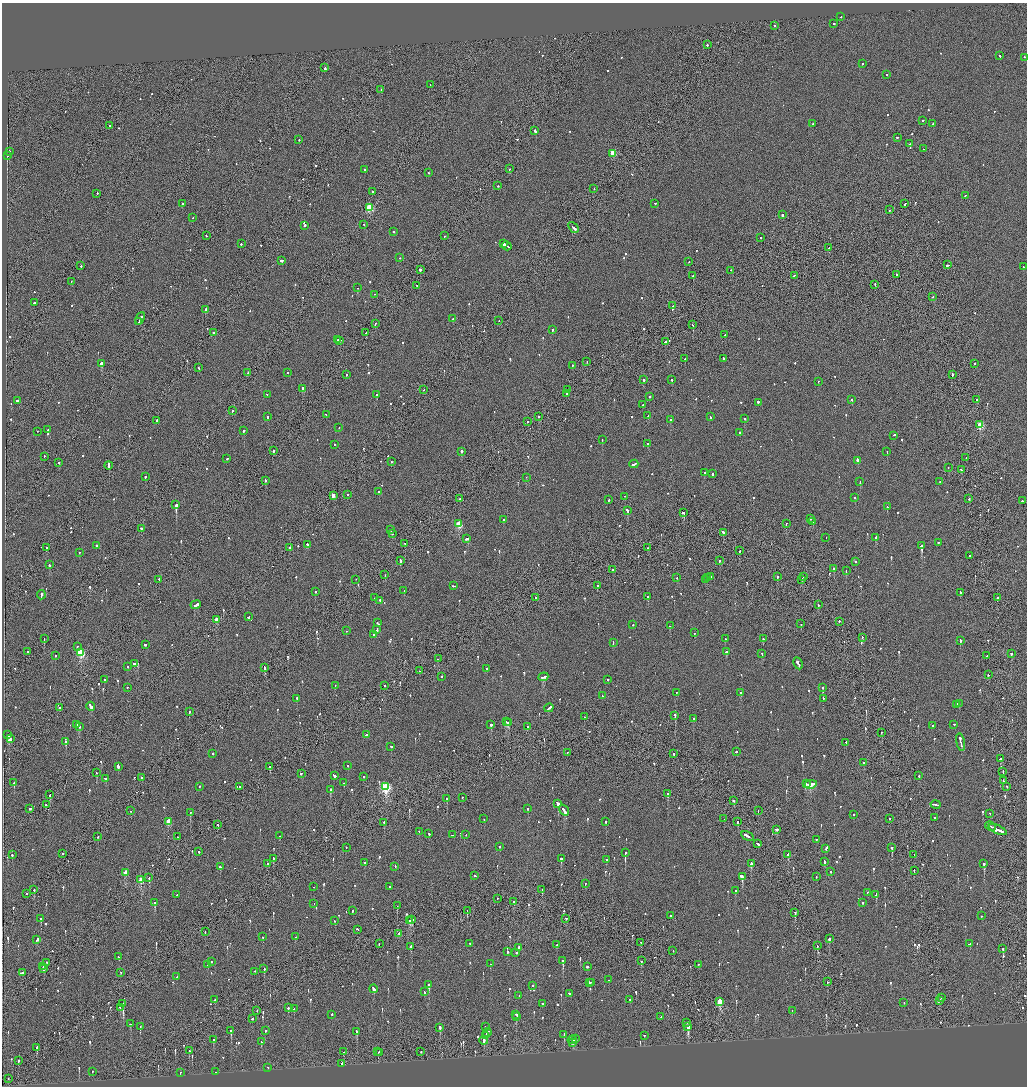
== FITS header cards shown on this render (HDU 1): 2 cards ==
NAXIS1  =                 2050
NAXIS2  =                 2168

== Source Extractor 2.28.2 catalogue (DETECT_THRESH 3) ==
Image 2050 x 2168 px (HDU 1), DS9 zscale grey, zoomed out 1/2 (1 PNG px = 2 x 2 image px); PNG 1029 x 1088 px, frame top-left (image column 2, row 2168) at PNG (2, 3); each listed source drawn as its Kron ellipse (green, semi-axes under 4 px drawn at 4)
Background -0.0885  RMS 0.067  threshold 0.201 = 3 sigma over >= 5 px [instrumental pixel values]
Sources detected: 1067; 42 cannot appear on this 1/2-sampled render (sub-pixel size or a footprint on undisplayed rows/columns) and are neither listed nor drawn; of the other 1025, the 500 brightest by FLUX_AUTO listed and drawn (525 fainter detections omitted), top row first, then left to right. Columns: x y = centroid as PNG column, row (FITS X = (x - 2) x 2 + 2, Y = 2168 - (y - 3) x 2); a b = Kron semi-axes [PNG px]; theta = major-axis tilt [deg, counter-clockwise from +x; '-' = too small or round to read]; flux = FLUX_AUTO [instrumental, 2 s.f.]
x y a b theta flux
841 17 2 2 - 90
834 24 2 2 - 160
774 26 2 2 - 100
707 45 2 2 - 100
999 56 3 2 - 100
1024 58 2 2 - 81
862 64 2 2 - 240
325 68 3 2 - 200
887 75 2 2 - 84
430 85 2 2 - 72
381 90 2 2 - 67
923 121 2 2 - 140
813 124 2 2 - 99
933 124 2 2 - 66
110 126 2 2 - 120
535 131 3 2 - 510
897 138 2 2 - 80
299 140 2 2 - 74
910 144 2 1 - 97
923 149 2 1 - 94
9 152 3 2 - 250
613 154 3 3 - 420
7 156 2 1 - 1400
510 169 2 1 - 78
365 170 2 2 - 120
428 173 2 2 - 66
498 186 2 2 - 79
594 189 2 1 - 75
372 192 2 2 - 200
97 194 2 2 - 260
965 196 2 2 - 100
182 204 2 2 - 1000
655 204 2 2 - 100
905 204 3 2 - 170
370 208 3 3 - 920
889 210 2 2 - 74
782 215 2 2 - 280
192 218 2 1 - 73
364 225 2 1 - 80
305 226 2 2 - 430
573 228 6 2 -47 500
394 232 2 2 - 100
206 236 2 2 - 68
445 236 2 2 - 99
761 238 2 2 - 93
241 244 2 2 - 84
504 244 3 2 - 320
507 246 5 1 - 330
829 248 2 2 - 170
399 258 2 1 - 230
282 261 3 2 - 230
689 262 2 2 - 68
947 265 3 1 - 360
81 266 2 1 - 210
1023 267 2 2 - 180
420 270 2 2 - 530
731 271 2 2 - 80
897 275 2 2 - 110
693 276 2 2 - 600
794 276 2 2 - 94
71 282 2 2 - 78
875 285 2 1 - 200
417 286 2 2 - 87
357 288 2 1 - 450
375 295 2 1 - 68
933 297 2 2 - 100
34 303 3 2 - 210
673 306 2 1 - 140
205 310 3 2 - 370
140 319 6 2 65 400
453 319 2 1 - 72
499 321 2 1 - 140
139 322 2 1 - 150
375 324 2 1 - 110
693 325 2 1 - 77
552 330 2 2 - 380
214 333 3 2 - 120
366 333 2 1 - 140
725 335 2 2 - 120
338 340 2 2 - 270
340 341 2 1 - 490
665 342 3 2 - 180
685 359 2 2 - 74
723 359 3 2 - 120
587 362 2 2 - 82
101 364 2 2 - 3500
975 364 2 2 - 92
572 366 2 2 - 110
199 368 2 2 - 89
248 373 2 1 - 66
287 373 2 2 - 91
346 375 2 2 - 90
952 375 3 2 - 190
644 380 2 2 - 470
672 380 2 2 - 170
818 382 2 2 - 110
303 389 3 2 - 390
424 390 2 1 - 86
568 390 2 2 - 78
566 394 2 1 - 120
267 395 2 1 - 74
376 395 3 2 - 290
649 397 2 2 - 77
852 400 2 2 - 150
977 400 2 2 - 310
18 401 3 2 - 390
758 403 2 2 - 230
643 405 2 2 - 100
232 411 2 2 - 330
326 415 2 2 - 130
648 416 2 2 - 72
268 417 2 2 - 390
538 417 2 1 - 130
710 417 2 2 - 87
745 419 2 2 - 190
670 420 2 2 - 150
157 421 2 2 - 210
528 422 2 1 - 210
980 425 3 3 - 620
339 428 2 2 - 88
48 430 2 2 - 83
243 431 3 2 - 200
37 432 2 1 - 110
740 433 2 2 - 200
894 435 3 2 - 240
602 440 2 2 - 68
648 444 2 2 - 120
335 445 2 2 - 85
273 451 2 2 - 250
461 452 2 2 - 530
887 452 2 2 - 160
44 457 2 2 - 100
966 458 2 1 - 92
227 459 2 2 - 430
857 461 4 2 - 420
391 462 2 2 - 100
59 463 2 2 - 68
634 464 4 2 - 350
109 466 4 1 - 490
948 468 2 2 - 66
961 470 3 2 - 190
704 473 2 2 - 140
712 474 3 2 - 380
145 477 2 2 - 270
526 478 2 1 - 100
265 481 2 2 - 260
860 482 2 2 - 75
940 482 2 2 - 72
379 492 2 2 - 95
348 495 2 2 - 91
333 496 3 2 - 200
624 497 2 2 - 66
855 498 2 2 - 69
460 499 2 1 - 180
969 499 2 1 - 170
609 500 2 2 - 160
1022 501 2 2 - 900
176 505 2 2 - 8400
887 507 2 2 - 140
627 511 3 2 - 190
684 513 3 2 - 490
810 519 4 2 - 200
503 520 2 2 - 140
813 522 2 1 - 330
459 524 3 3 - 570
786 524 2 2 - 210
142 529 3 2 - 680
390 530 3 2 - 230
723 533 3 2 - 380
392 534 2 1 - 200
826 538 2 1 - 80
876 538 3 2 - 540
467 539 4 2 - 250
938 543 2 2 - 140
405 544 2 1 - 70
307 545 2 2 - 150
96 546 2 2 - 310
922 546 2 2 - 1200
46 548 2 2 - 140
290 548 3 2 - 830
648 548 2 1 - 69
740 551 3 2 - 180
79 553 2 2 - 88
970 556 2 2 - 320
400 561 3 1 - 530
719 561 2 2 - 240
856 562 2 2 - 71
49 565 2 2 - 380
833 569 3 2 - 260
613 570 2 2 - 170
846 571 2 2 - 92
385 575 2 1 - 75
711 577 2 2 - 89
777 577 2 2 - 74
804 577 2 1 - 190
677 578 2 2 - 67
707 578 4 2 - 750
159 580 2 2 - 120
356 580 2 1 - 110
705 580 2 2 - 210
802 580 2 2 - 110
453 586 3 1 - 170
597 586 2 2 - 170
404 591 2 2 - 69
315 592 2 2 - 140
960 593 3 2 - 190
41 595 4 2 - 420
648 597 2 2 - 110
375 598 2 2 - 130
535 598 2 1 - 150
997 598 2 2 - 370
380 601 3 2 - 230
196 605 5 2 - 1600
818 605 2 1 - 130
248 617 2 2 - 270
216 620 3 2 - 190
839 622 2 1 - 280
377 623 2 2 - 76
801 624 2 1 - 350
633 625 2 1 - 210
670 626 2 2 - 220
377 630 3 2 - 160
346 631 2 2 - 77
694 633 2 2 - 520
373 635 2 2 - 160
862 638 2 1 - 100
44 639 3 1 - 70
725 639 2 2 - 78
763 639 2 2 - 66
960 641 3 2 - 230
613 643 2 2 - 95
145 645 2 2 - 560
77 647 2 2 - 96
27 652 2 2 - 110
726 652 2 2 - 95
81 653 4 3 - 1200
762 654 2 2 - 94
1011 654 2 2 - 67
55 656 2 2 - 77
987 656 2 2 - 160
438 659 2 1 - 280
134 664 3 2 - 1500
798 664 6 2 -62 460
128 667 2 2 - 110
265 668 2 2 - 290
487 669 2 2 - 460
419 671 2 2 - 110
988 675 2 2 - 210
441 677 2 2 - 380
543 677 5 2 - 230
104 680 2 2 - 84
608 680 2 1 - 120
335 686 2 2 - 65
385 686 2 1 - 230
127 688 2 2 - 340
823 688 2 2 - 270
676 693 2 2 - 190
741 693 2 2 - 290
602 696 2 2 - 76
297 699 4 2 - 250
823 699 2 2 - 170
959 704 2 2 - 100
957 705 2 2 - 120
91 707 4 2 - 220
60 708 2 2 - 100
549 708 5 2 - 450
189 712 3 2 - 210
675 716 3 2 - 150
584 717 2 1 - 69
693 719 2 2 - 100
507 722 2 2 - 230
508 723 3 2 - 270
77 725 3 2 - 210
491 725 2 2 - 390
954 725 2 2 - 97
932 726 2 2 - 82
79 727 2 2 - 150
527 727 2 2 - 100
881 733 2 2 - 130
8 735 3 2 - 250
366 735 2 2 - 83
10 739 4 2 - 280
66 742 2 2 - 450
846 743 2 2 - 92
961 743 9 2 -79 610
391 747 2 2 - 140
736 752 2 2 - 160
567 753 2 1 - 120
213 754 2 2 - 160
673 754 2 2 - 81
1001 759 3 2 - 180
864 763 2 2 - 85
348 766 2 2 - 84
118 767 3 2 - 630
270 767 2 2 - 550
1003 772 2 1 - 220
97 773 2 2 - 97
301 774 3 2 - 310
334 776 4 2 - 380
919 776 2 1 - 75
363 777 2 2 - 90
141 778 2 2 - 150
106 779 3 2 - 160
1003 781 2 1 - 110
14 783 2 2 - 120
344 783 2 2 - 73
806 784 3 2 - 530
811 785 6 3 11 1500
199 787 2 2 - 71
240 787 2 1 - 75
386 787 4 3 - 1700
1007 787 2 1 - 85
330 790 2 2 - 1300
668 794 3 2 - 370
50 795 3 2 - 67
462 798 2 2 - 70
447 799 2 2 - 250
733 801 2 1 - 140
558 804 2 2 - 2900
46 805 2 2 - 82
936 805 5 2 - 320
30 809 2 2 - 310
528 809 2 2 - 210
131 811 2 2 - 100
564 811 6 2 -56 300
758 811 2 1 - 69
190 813 2 2 - 210
990 814 2 1 - 130
853 815 2 2 - 130
935 818 2 2 - 230
484 819 2 2 - 110
724 819 2 1 - 73
889 819 2 2 - 190
168 822 3 2 - 310
606 822 2 2 - 220
738 822 2 2 - 560
384 823 2 2 - 71
218 825 2 2 - 310
990 827 6 1 -27 330
776 830 3 2 - 460
998 830 10 2 -24 1100
419 832 2 2 - 80
429 834 2 2 - 120
453 835 3 1 - 250
466 835 2 2 - 66
280 836 2 2 - 190
747 836 6 2 -30 610
98 837 2 1 - 220
177 837 2 2 - 81
816 840 2 2 - 91
758 844 3 2 - 200
499 847 2 2 - 110
346 848 2 2 - 110
826 848 4 2 - 230
892 848 2 2 - 360
199 852 2 2 - 230
625 853 2 2 - 2800
63 854 2 2 - 78
12 855 2 2 - 99
788 855 2 1 - 430
914 855 2 1 - 68
273 859 2 2 - 150
561 859 2 2 - 380
606 860 2 2 - 130
824 862 2 2 - 210
365 863 2 2 - 66
267 864 2 2 - 68
751 864 2 2 - 600
984 864 2 2 - 600
220 867 2 2 - 270
395 867 2 2 - 79
914 871 2 1 - 120
830 872 2 2 - 69
126 873 3 2 - 290
475 876 2 2 - 95
742 877 4 2 - 1400
816 877 2 2 - 75
149 878 2 1 - 230
141 880 3 2 - 380
585 884 2 1 - 160
314 887 2 1 - 78
390 887 2 2 - 71
34 890 2 2 - 430
542 890 2 1 - 68
735 891 2 2 - 67
867 893 2 2 - 68
26 894 2 2 - 89
177 895 2 2 - 130
876 895 2 2 - 140
497 899 2 2 - 98
513 902 2 2 - 130
155 903 2 2 - 190
862 903 2 2 - 130
314 904 2 1 - 72
397 906 2 1 - 77
353 911 2 2 - 160
467 911 3 2 - 75
795 913 2 1 - 210
670 916 2 2 - 150
981 916 2 2 - 78
41 919 3 2 - 100
566 919 2 2 - 86
411 920 4 2 - 250
335 921 2 2 - 74
410 921 3 2 - 200
357 930 3 2 - 99
205 932 2 2 - 88
398 934 2 2 - 170
262 937 2 2 - 170
296 937 2 1 - 65
829 939 2 2 - 180
37 940 4 2 - 980
641 943 2 2 - 83
379 944 2 2 - 79
470 944 2 2 - 70
970 944 2 2 - 200
557 945 3 2 - 140
817 946 2 2 - 75
411 947 3 2 - 160
519 948 2 2 - 150
1003 949 2 2 - 100
673 951 2 2 - 210
507 952 2 2 - 130
516 953 2 1 - 67
119 957 2 2 - 150
563 961 2 2 - 1000
641 961 2 2 - 160
211 962 2 2 - 67
47 963 2 1 - 83
490 964 2 2 - 140
208 965 2 2 - 100
698 965 2 1 - 76
42 967 2 1 - 180
588 967 2 2 - 500
43 969 2 2 - 200
264 969 2 2 - 130
255 972 2 2 - 93
22 973 2 2 - 72
121 973 2 2 - 77
177 977 2 2 - 140
608 980 2 2 - 95
827 982 3 1 - 76
589 983 2 2 - 270
592 983 2 2 - 130
429 985 2 2 - 790
533 986 2 2 - 76
373 989 4 2 - 310
424 992 3 2 - 180
569 994 2 2 - 150
519 996 2 2 - 71
942 998 2 2 - 99
214 1000 2 2 - 160
630 1000 2 2 - 120
939 1001 3 2 - 170
720 1002 3 3 - 540
904 1003 2 2 - 80
123 1004 2 2 - 2800
542 1004 2 2 - 88
120 1008 2 2 - 140
288 1008 2 2 - 240
294 1009 2 2 - 120
257 1011 2 1 - 75
792 1011 2 2 - 78
332 1015 2 2 - 110
516 1015 3 2 - 330
516 1017 2 2 - 110
661 1017 2 2 - 68
252 1019 2 2 - 120
687 1023 3 2 - 130
130 1024 2 2 - 130
140 1027 2 2 - 290
485 1027 2 2 - 91
688 1027 3 2 - 600
440 1028 3 2 - 260
231 1031 2 2 - 640
265 1031 2 2 - 110
357 1032 3 2 - 210
487 1033 4 2 - 380
564 1035 2 2 - 340
485 1036 4 1 - 240
644 1036 2 2 - 67
575 1039 2 2 - 160
213 1040 2 2 - 700
572 1040 4 2 - 460
484 1041 4 2 - 450
261 1042 3 2 - 190
573 1043 3 2 - 150
37 1048 3 2 - 94
189 1051 2 2 - 210
344 1052 3 2 - 86
378 1052 2 2 - 190
421 1052 2 1 - 130
380 1053 2 1 - 99
18 1061 2 2 - 170
342 1064 2 2 - 220
268 1068 2 2 - 120
92 1072 2 2 - 74
216 1072 2 2 - 160
180 1073 2 2 - 76
8 1079 2 2 - 80
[525 fainter detections neither listed nor drawn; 42 sub-pixel or undisplayed-footprint detections neither listed nor drawn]